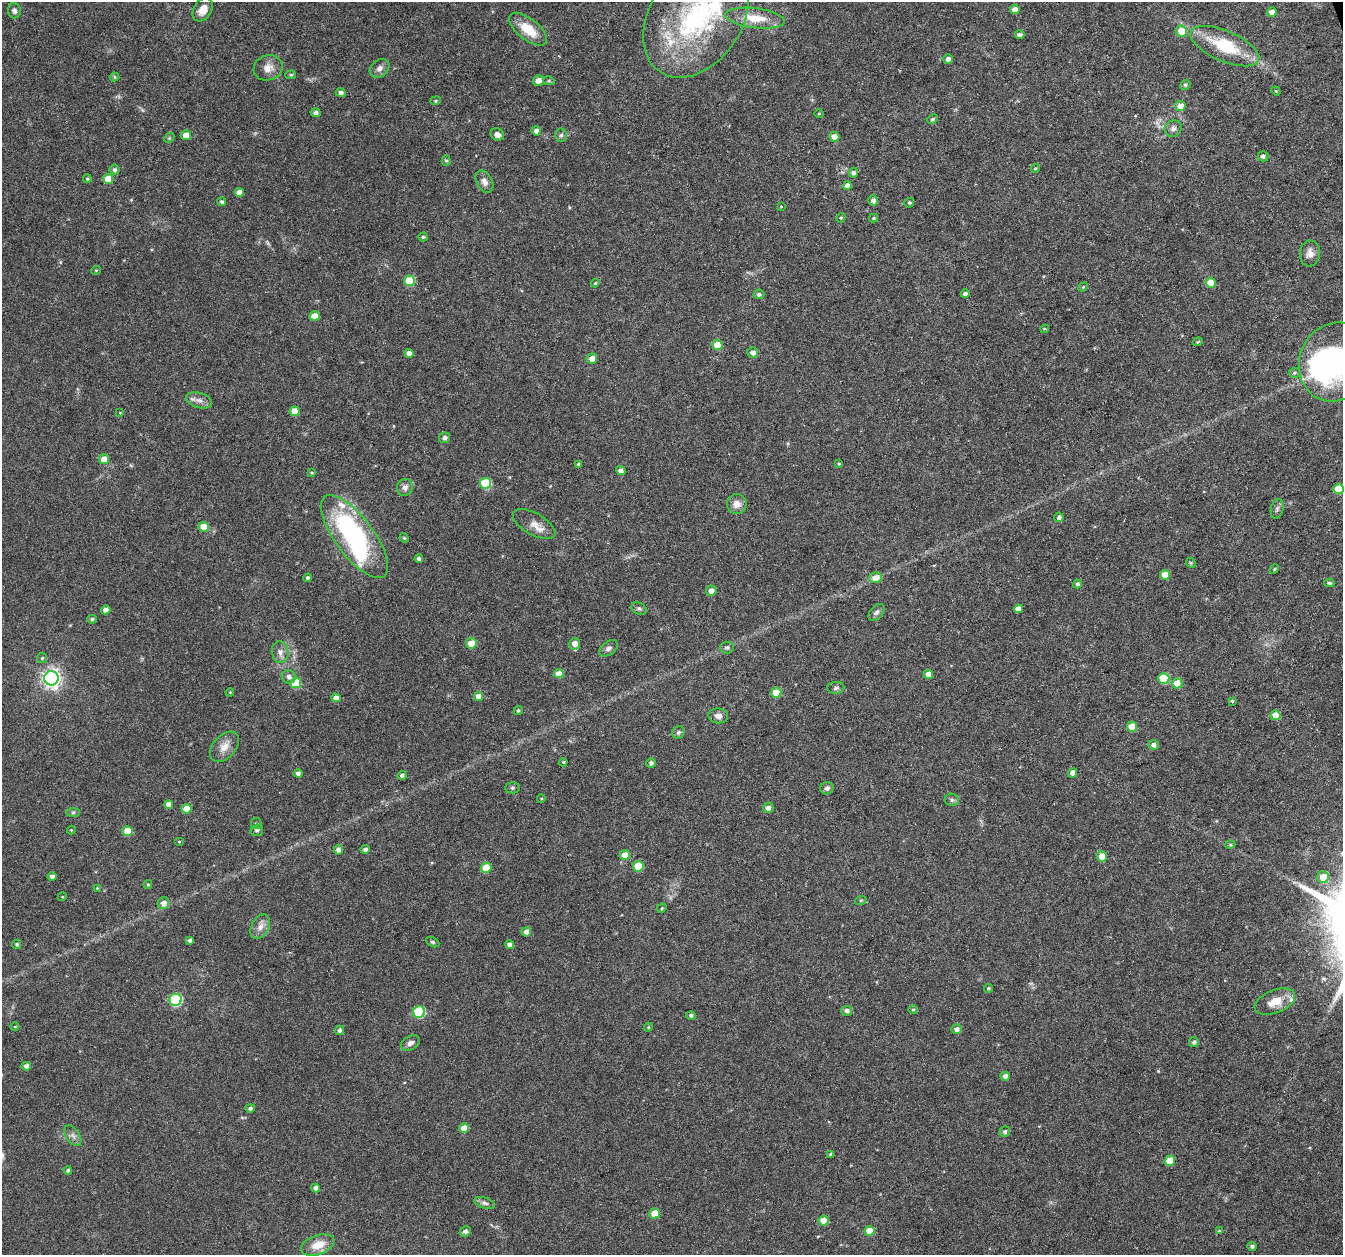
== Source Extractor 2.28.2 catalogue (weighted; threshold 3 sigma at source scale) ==
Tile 10 of 4 x 4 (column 2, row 3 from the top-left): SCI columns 1342-2682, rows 1317-2569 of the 5368 x 5192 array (HDU 1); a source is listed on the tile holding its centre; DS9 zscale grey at full resolution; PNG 1345 x 1257 px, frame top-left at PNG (2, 2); each listed source drawn as its Kron ellipse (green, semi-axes under 4 px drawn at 4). Shown black and unused: <1% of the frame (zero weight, under 3 of 6 exposures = <1% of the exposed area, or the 3 px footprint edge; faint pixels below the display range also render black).
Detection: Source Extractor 2.28.2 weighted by HDU 2 'WHT'; one run over the whole footprint, this tile lists its part. Background 0.0242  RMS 0.0028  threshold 0.0114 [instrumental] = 3 sigma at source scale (4.09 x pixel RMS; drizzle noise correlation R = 1.36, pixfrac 0.8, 0.0396/0.0396 arcsec/px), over >= 5 px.
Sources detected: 201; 2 inside a brighter object's white glare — neither listed nor drawn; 4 inside a brighter listed object's ellipse — not listed separately; the other 195 listed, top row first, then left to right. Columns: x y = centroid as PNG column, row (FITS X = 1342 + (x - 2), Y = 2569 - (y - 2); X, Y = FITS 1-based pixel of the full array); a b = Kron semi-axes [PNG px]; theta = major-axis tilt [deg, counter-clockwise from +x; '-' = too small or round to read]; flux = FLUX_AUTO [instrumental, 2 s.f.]
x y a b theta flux
1015 9 5 4 - 2
203 10 13 9 57 2.9
14 11 7 6 - 0.74
1272 12 5 4 - 1.7
696 17 66 46 57 45
755 18 30 10 -7 6.2
528 29 22 10 -39 6.1
1181 31 6 5 - 4.1
1020 35 4 4 - 0.88
1225 46 37 15 -23 13
948 59 5 4 - 1
268 68 14 12 17 2.2
379 68 11 8 39 1.3
291 75 5 4 - 0.37
115 77 5 4 - 0.32
538 80 6 5 - 1.7
549 81 6 3 -17 0.28
1185 85 5 4 - 0.56
1276 91 5 3 - 0.25
341 93 5 4 - 1
436 101 5 4 - 0.34
1180 106 5 5 - 2.5
316 113 5 4 - 0.91
819 113 4 3 - 0.23
932 119 5 4 - 0.4
1173 129 9 8 - 1
536 131 4 4 - 1.1
186 135 5 5 - 2.3
497 135 7 6 - 1.4
561 135 7 6 - 0.57
834 137 5 5 - 2.6
169 138 6 4 46 0.36
1263 156 5 5 - 0.81
446 160 5 4 - 0.41
1035 168 4 3 - 0.27
115 170 5 5 - 0.63
853 173 5 4 - 0.76
87 179 4 3 - 0.3
108 179 5 5 - 4.3
484 182 12 7 -61 1.5
847 185 4 4 - 1.5
239 192 4 4 - 1.7
873 200 5 5 - 1.1
222 202 4 4 - 0.63
909 203 5 4 - 0.44
781 206 3 3 - 0.23
841 218 5 4 - 0.36
874 218 4 3 - 0.31
423 237 4 4 - 0.35
1310 253 13 10 83 1.9
96 270 5 3 - 0.22
410 281 5 5 - 9.6
1211 282 5 5 - 5.3
595 283 4 4 - 0.29
1083 287 5 4 - 0.25
759 294 5 4 - 0.66
965 294 4 4 - 0.84
315 316 5 5 - 3.4
1045 329 4 4 - 0.33
1198 342 5 4 - 0.29
717 345 5 5 - 5.4
753 352 5 5 - 1.4
409 353 4 4 - 1.9
592 358 5 5 - 1.9
1335 362 40 35 68 49
1294 373 5 5 - 0.4
199 400 13 7 -17 1.5
295 411 5 4 - 3.5
120 413 4 3 - 0.18
445 438 5 5 - 0.84
104 459 5 5 - 3
579 464 4 3 - 0.45
839 464 3 3 - 0.3
621 471 5 4 - 1.3
312 473 4 4 - 0.28
486 483 5 5 - 13
405 487 8 8 - 1.2
1338 489 5 5 - 6
737 504 10 9 - 2
1277 509 10 6 75 0.76
1059 517 5 4 - 0.78
534 524 23 10 -30 2.9
204 527 5 5 - 3.8
354 537 50 19 -53 45
404 538 5 4 - 0.31
419 559 4 4 - 0.92
1191 563 5 4 - 0.31
1274 569 5 4 - 0.29
1165 575 5 5 - 4.2
308 578 4 4 - 0.67
875 578 6 5 - 2.5
1329 583 5 3 - 0.53
1077 584 4 4 - 0.62
711 591 5 5 - 1.6
639 608 8 5 -25 0.61
1018 609 4 4 - 1.6
106 610 4 4 - 1.9
876 612 10 6 47 0.77
92 619 5 4 - 0.48
471 643 5 5 - 3.2
575 644 6 5 - 2
609 648 10 6 36 0.95
727 648 7 6 - 0.65
280 652 11 8 -82 1.5
42 658 5 5 - 0.36
559 674 5 4 - 2.9
928 674 5 4 - 1.9
289 677 7 6 - 1.1
51 678 7 7 - 110
1164 678 5 5 - 11
296 683 5 5 - 9.8
1177 683 5 5 - 5.1
836 688 8 6 4 0.67
230 692 4 3 - 0.22
776 693 5 5 - 5.8
479 696 4 4 - 2.2
336 698 4 4 - 1.5
1232 701 4 4 - 0.35
518 710 4 4 - 0.36
1275 715 5 5 - 5
718 716 10 7 -8 1.2
1132 727 5 5 - 4.5
678 732 6 6 - 0.63
1154 745 5 5 - 1.3
224 747 17 11 48 2.7
563 762 4 3 - 0.27
651 763 5 4 - 0.81
298 773 4 4 - 0.96
1073 773 4 4 - 1.9
402 775 5 4 - 0.74
512 788 7 5 1 0.49
827 788 7 6 - 0.76
541 798 4 3 - 0.2
952 800 7 6 - 0.64
169 805 4 4 - 1.9
768 808 5 5 - 1.1
186 809 5 4 - 3.9
73 812 7 4 1 0.44
256 824 5 5 - 0.55
71 830 4 4 - 0.25
257 830 6 5 - 0.5
128 831 5 5 - 5.1
179 841 5 3 - 0.21
1230 845 5 3 - 0.27
365 849 5 4 - 0.82
338 850 4 4 - 1.1
625 855 5 5 - 3.1
1102 856 5 5 - 3.3
638 866 5 5 - 6.4
486 868 5 5 - 4.4
52 877 4 4 - 0.92
1323 877 6 6 - 3.9
148 884 4 4 - 0.27
97 888 3 3 - 0.2
62 897 4 3 - 0.23
861 900 6 3 18 0.29
163 903 6 6 - 1.8
662 908 5 4 - 0.28
260 927 13 8 60 1.8
526 932 5 4 - 1.4
190 940 3 3 - 0.64
433 942 7 4 -26 0.43
17 944 5 4 - 0.41
510 945 5 4 - 1.3
988 988 4 4 - 0.35
176 1000 6 6 - 24
1275 1002 21 11 22 4.5
913 1009 5 3 - 0.27
847 1011 5 4 - 1
419 1012 6 5 - 18
691 1015 4 4 - 0.63
15 1027 4 3 - 0.24
648 1027 4 4 - 0.27
957 1029 5 5 - 1.3
339 1030 4 4 - 0.92
1194 1042 5 4 - 0.6
410 1043 10 7 29 1.2
26 1066 4 4 - 1.3
1005 1076 5 4 - 1.4
250 1108 5 4 - 0.64
464 1128 5 4 - 3.4
1005 1132 5 5 - 0.68
73 1136 11 6 -57 1.1
831 1154 4 3 - 0.57
1170 1161 5 5 - 6.1
68 1170 4 4 - 0.58
315 1188 4 4 - 1.2
485 1203 10 5 -19 0.82
655 1213 5 5 - 5
824 1221 5 5 - 4.9
465 1231 6 5 - 0.96
869 1231 5 5 - 5.2
1219 1231 4 4 - 0.24
318 1245 17 9 20 3.9
1252 1246 4 4 - 0.7
Isophote crosses this tile's border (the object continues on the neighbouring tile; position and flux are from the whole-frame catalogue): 2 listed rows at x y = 696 17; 1335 362